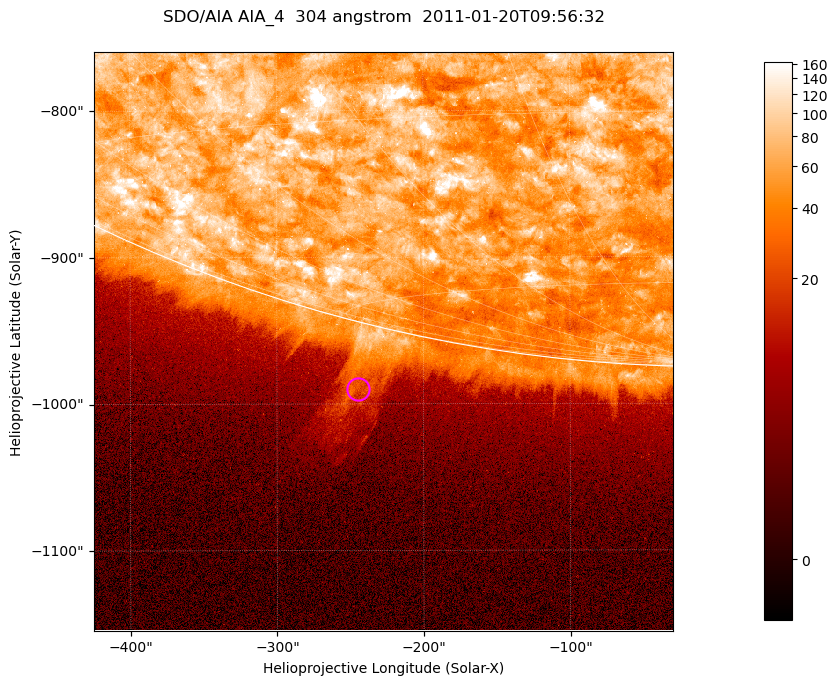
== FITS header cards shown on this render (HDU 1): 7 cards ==
TELESCOP= 'SDO/AIA '           / For AIA: SDO/AIA
INSTRUME= 'AIA_4   '           / For AIA: AIA_ATA1, AIA_ATA2, AIA_ATA3 or AIA_AT
WAVELNTH=                  304 / [angstrom] Wavelength
WAVEUNIT= 'angstrom'           / Wavelength unit: angstrom
DATE-OBS= '2011-01-20T09:56:32.123' / [ISO] Date when observation started; ISO 8
CTYPE1  = 'HPLN-TAN'           / CTYPE1; Typically HPLN
CTYPE2  = 'HPLT-TAN'           / CTYPE2; Typically HPLT

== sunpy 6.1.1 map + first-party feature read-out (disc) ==
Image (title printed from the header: SDO/AIA AIA_4  304 angstrom  2011-01-20T09:56:32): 658 x 658 px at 0.6 arcsec/px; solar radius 975 arcsec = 1625 px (partial field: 2.4% of the solar disc is inside the frame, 46% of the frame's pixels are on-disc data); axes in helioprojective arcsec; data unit not stated in the header (colour bar unlabelled)
Orientation: roll -0.132 deg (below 1 deg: not rotated)
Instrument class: DISC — disc imager (sunpy class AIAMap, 304 A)
Bright regions (active regions / flare kernels): reference = the on-disc median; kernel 5 px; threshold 5 sigma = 112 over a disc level ~61.4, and >= 1.15x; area >= 432 px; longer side >= 8 px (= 4.8 arcsec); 0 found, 0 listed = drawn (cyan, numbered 1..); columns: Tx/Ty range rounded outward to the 2 arcsec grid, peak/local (2 s.f.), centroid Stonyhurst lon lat
Off-limb structures (1.02-1.3 R_sun): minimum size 216 px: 4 found; the strongest spans PA ~165..170 deg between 1.02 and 1.1 R_sun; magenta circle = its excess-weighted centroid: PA ~165 deg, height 1.05 R_sun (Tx ~-244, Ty ~-990 arcsec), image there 3.2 x the reference